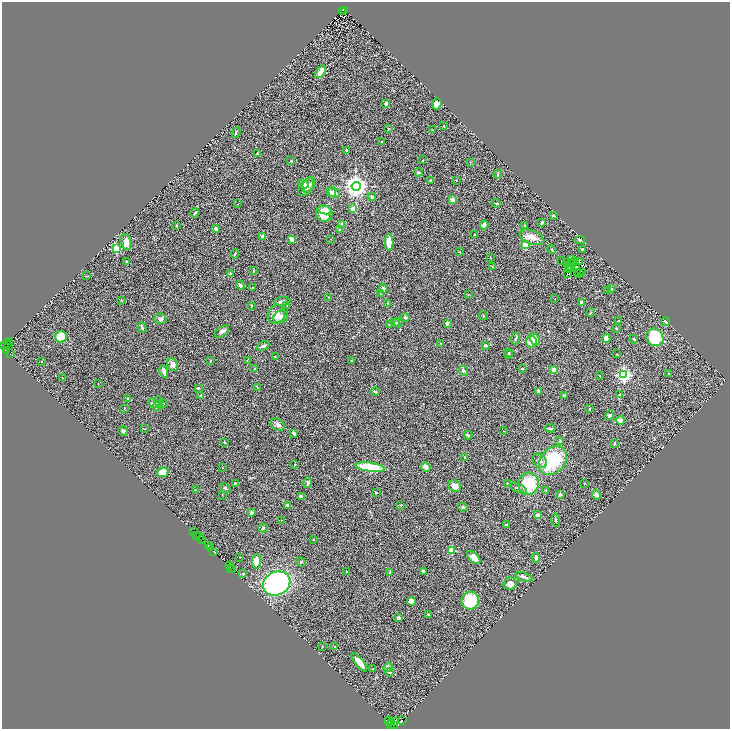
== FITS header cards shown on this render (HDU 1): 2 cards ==
NAXIS1  =                 1456
NAXIS2  =                 1453

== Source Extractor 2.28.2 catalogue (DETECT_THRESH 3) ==
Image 1456 x 1453 px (HDU 1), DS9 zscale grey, zoomed out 1/2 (1 PNG px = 2 x 2 image px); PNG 732 x 731 px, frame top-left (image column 1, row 1453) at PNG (2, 2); each listed source drawn as its Kron ellipse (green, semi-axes under 4 px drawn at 4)
Background 0.657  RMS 0.098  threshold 0.293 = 3 sigma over >= 5 px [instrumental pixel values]
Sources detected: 280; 41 cannot appear on this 1/2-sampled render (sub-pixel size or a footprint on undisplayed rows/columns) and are neither listed nor drawn; the other 239 listed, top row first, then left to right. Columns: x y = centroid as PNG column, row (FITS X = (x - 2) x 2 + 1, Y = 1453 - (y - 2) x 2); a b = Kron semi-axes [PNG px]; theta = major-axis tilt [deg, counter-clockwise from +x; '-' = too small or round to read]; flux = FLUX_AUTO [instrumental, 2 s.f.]
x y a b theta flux
345 10 2 1 - 14
343 12 2 1 - 9.2
320 72 7 3 54 170
386 103 3 3 - 54
437 104 6 4 66 67
444 126 3 2 - 8.6
388 129 3 3 - 10
433 130 3 2 - 18
236 132 5 2 - 17
382 142 2 2 - 30
346 151 2 2 - 18
257 153 3 2 - 12
423 160 2 1 - 12
291 161 4 3 - 15
470 162 3 2 - 7
419 172 4 3 - 18
498 174 4 3 - 20
456 180 4 1 - 7.3
431 181 3 2 - 28
304 184 5 4 - 70
309 185 8 6 57 74
356 186 4 4 - 15000
306 187 10 6 52 84
331 192 5 4 - 49
334 193 6 5 - 100
372 197 4 4 - 28
452 200 3 3 - 130
496 203 4 2 - 19
238 204 2 1 - 5.3
353 209 4 3 - 110
325 210 7 4 -9 88
195 213 4 2 - 21
324 213 8 8 - 340
553 216 3 2 - 21
542 223 4 2 - 27
342 224 3 3 - 49
484 225 4 3 - 96
525 225 2 2 - 11
176 226 4 2 - 13
216 229 3 3 - 64
339 230 4 2 - 13
475 235 2 2 - 21
262 236 4 3 - 70
532 237 13 7 -20 180
292 239 3 2 - 140
331 239 2 1 - 4.4
580 240 4 2 - 15
126 242 8 5 -75 140
389 242 8 4 -88 280
526 245 3 3 - 650
116 249 3 3 - 1000
552 249 5 2 - 15
582 249 3 2 - 12
459 252 3 2 - 10
235 254 5 2 - 17
490 258 3 2 - 8.5
572 260 2 1 - 4.2
562 261 3 2 - 8.4
574 261 3 1 - 2.8
126 262 3 2 - 26
572 262 2 1 - 0.31
579 262 3 1 - 7.2
566 263 3 1 - 4.9
573 263 2 1 - 12
576 266 2 1 - 15
493 267 3 2 - 12
571 267 2 1 - 7.1
569 268 2 1 - 0.29
569 270 3 2 - 10
253 271 4 2 - 17
582 272 2 1 - 9.7
577 273 4 1 - 2.8
230 274 3 3 - 50
567 274 2 1 - 6
580 274 3 1 - 9.9
86 276 4 2 - 10
240 285 4 3 - 32
252 288 2 2 - 11
383 289 5 4 - 52
611 289 3 2 - 32
608 290 3 2 - 8.7
381 293 4 3 - 26
468 295 2 2 - 6.3
328 297 3 2 - 9
555 299 2 1 - 5.5
121 300 3 2 - 11
282 302 8 3 4 82
582 302 4 3 - 49
387 303 3 3 - 11
251 306 4 2 - 13
287 306 3 2 - 11
591 313 5 2 - 10
276 315 9 8 - 160
483 316 4 2 - 10
281 317 8 6 30 110
405 318 4 4 - 36
160 319 6 5 - 49
619 320 2 2 - 9.1
665 321 4 2 - 29
395 323 4 4 - 28
398 323 4 3 - 48
447 323 3 2 - 60
389 324 2 2 - 11
142 327 5 2 - 27
616 329 4 2 - 9.3
222 332 8 5 33 58
61 337 6 5 - 350
655 337 9 8 - 770
516 338 6 3 68 29
606 338 5 3 - 96
535 339 6 4 -62 140
634 339 4 3 - 23
9 341 2 1 - 22
531 341 6 5 - 300
8 343 2 2 - 22
440 343 3 2 - 7.5
9 345 2 1 - 120
486 345 3 3 - 40
5 346 2 1 - 350
263 346 6 2 26 37
6 350 3 2 - 230
509 353 2 2 - 16
10 354 2 1 - 130
617 354 3 2 - 8.4
509 355 3 2 - 23
275 357 4 2 - 15
351 360 2 2 - 6.5
41 361 2 2 - 23
210 361 3 2 - 9.1
247 361 4 2 - 12
173 365 7 5 -64 97
255 369 2 2 - 26
522 369 2 2 - 38
554 370 4 4 - 67
164 371 6 3 -78 110
463 371 6 4 -69 40
669 374 3 2 - 17
599 375 3 2 - 7.6
624 375 4 4 - 4300
62 378 3 1 - 7.1
98 384 2 1 - 4.7
198 388 4 3 - 18
257 388 4 3 - 21
375 391 4 2 - 24
539 391 4 3 - 62
201 395 3 3 - 24
620 395 4 3 - 38
564 396 4 3 - 31
128 399 3 3 - 29
158 401 5 3 - 21
154 403 7 4 -24 69
163 403 2 1 - 5.8
157 407 4 3 - 26
124 408 3 2 - 9.6
589 408 3 2 - 14
609 415 5 4 - 37
620 420 4 3 - 120
278 425 7 5 -32 59
550 428 5 3 - 39
144 429 3 2 - 8.2
123 431 5 4 - 39
504 431 2 1 - 5.3
294 433 3 2 - 34
468 435 4 3 - 23
560 441 3 3 - 18
224 442 2 2 - 33
614 443 2 2 - 23
464 457 2 2 - 12
553 460 16 12 47 1100
540 461 8 6 -47 90
295 464 2 2 - 11
370 467 14 4 -7 750
426 467 5 4 - 84
222 468 3 2 - 5.5
162 472 6 4 27 210
235 483 3 2 - 12
308 483 5 4 - 37
507 484 3 2 - 16
528 484 11 10 - 720
584 484 2 2 - 10
455 486 7 5 -33 140
225 488 5 3 - 24
518 488 9 4 -25 44
195 490 2 2 - 7.3
546 491 4 3 - 17
376 492 2 2 - 16
222 495 3 2 - 6.2
560 495 3 3 - 47
596 495 5 4 - 68
301 496 3 3 - 53
287 505 4 3 - 26
401 505 2 2 - 21
463 507 5 3 - 33
251 513 3 2 - 49
538 515 4 3 - 56
281 520 2 1 - 4.6
556 520 6 3 -79 20
506 524 4 2 - 13
263 528 4 3 - 22
194 532 3 2 - 170
197 535 2 1 - 97
199 537 2 1 - 170
201 539 2 1 - 190
313 539 2 2 - 7.9
208 546 3 1 - 73
211 548 3 1 - 110
452 550 3 3 - 600
214 552 3 1 - 140
240 557 2 2 - 6.4
536 557 5 3 - 39
474 558 8 4 -44 150
256 561 7 4 85 130
301 562 5 3 - 16
229 566 3 2 - 83
231 568 3 2 - 120
233 570 2 1 - 46
346 571 2 2 - 8.1
423 571 4 4 - 24
390 572 2 2 - 96
243 574 3 3 - 15
524 577 9 3 -21 65
277 583 14 11 23 3200
510 584 6 6 - 99
411 601 4 4 - 77
470 601 9 8 - 650
429 615 4 3 - 14
398 618 3 3 - 91
322 646 3 2 - 11
335 647 2 2 - 22
359 662 11 4 -51 160
388 667 5 4 - 53
373 669 2 2 - 7.8
389 672 4 3 - 24
402 720 4 2 - 390
389 721 4 3 - 460
392 722 2 1 - 22
394 722 4 2 - 180
391 725 2 1 - 62
394 725 2 1 - 18
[41 sub-pixel or undisplayed-footprint detections neither listed nor drawn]